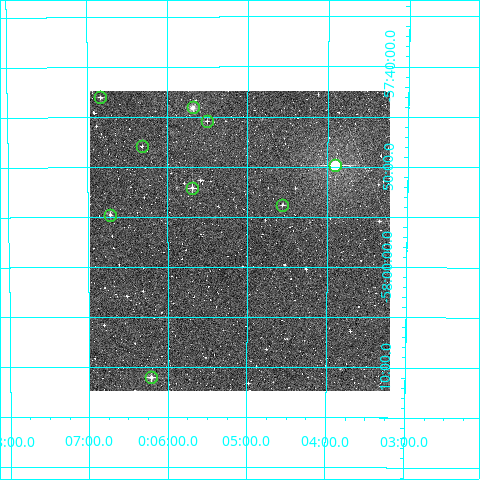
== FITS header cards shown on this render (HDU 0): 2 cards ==
NAXIS1  =                  300
NAXIS2  =                  300

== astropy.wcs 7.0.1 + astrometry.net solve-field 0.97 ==
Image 300 x 300 px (HDU 0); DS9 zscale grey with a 90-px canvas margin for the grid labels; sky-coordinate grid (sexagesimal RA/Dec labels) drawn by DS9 from the SOLVED WCS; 9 Tycho-2 reference stars matched to detected sources circled (green)
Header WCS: RA---TAN/DEC--TAN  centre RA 00:05:06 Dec -57:57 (1.27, -57.96 deg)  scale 6 arcsec/px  FOV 30.0' x 30.0'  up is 0 deg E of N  parity normal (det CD < 0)
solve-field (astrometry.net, Tycho-2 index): VERIFIED the header's WCS against the Tycho-2 star catalogue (verified at 2 index scales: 8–9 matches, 0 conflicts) and refined it, rather than solving blind
Solved WCS: RA---TAN-SIP/DEC--TAN-SIP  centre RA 00:05:06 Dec -57:57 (1.27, -57.96 deg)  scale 6 arcsec/px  FOV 30.0' x 30.0'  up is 0 deg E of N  parity normal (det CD < 0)
The solver's refit moves the header's centre by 0.56 arcsec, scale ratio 0.9994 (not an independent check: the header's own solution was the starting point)
Tycho-2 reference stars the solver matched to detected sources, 9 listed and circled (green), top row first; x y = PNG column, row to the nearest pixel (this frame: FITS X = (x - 90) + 1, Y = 300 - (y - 91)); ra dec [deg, ICRS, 3 dp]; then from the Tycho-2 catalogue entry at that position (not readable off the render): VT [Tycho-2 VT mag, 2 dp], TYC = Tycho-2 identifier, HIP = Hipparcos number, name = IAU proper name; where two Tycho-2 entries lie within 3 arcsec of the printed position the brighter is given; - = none
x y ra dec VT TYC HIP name
100 97 1.709 -57.717 12.05 8470-3-1 - -
193 107 1.421 -57.735 10.38 8470-55-1 - -
207 121 1.376 -57.757 11.84 8470-112-1 - -
142 146 1.580 -57.799 12.54 8470-53-1 - -
335 165 0.975 -57.830 8.69 8470-26-1 306 -
192 188 1.423 -57.869 11.44 8470-153-1 - -
282 205 1.141 -57.897 12.24 8470-179-1 - -
110 215 1.680 -57.913 11.60 8470-204-1 - -
151 377 1.552 -58.184 10.86 8470-310-1 - -